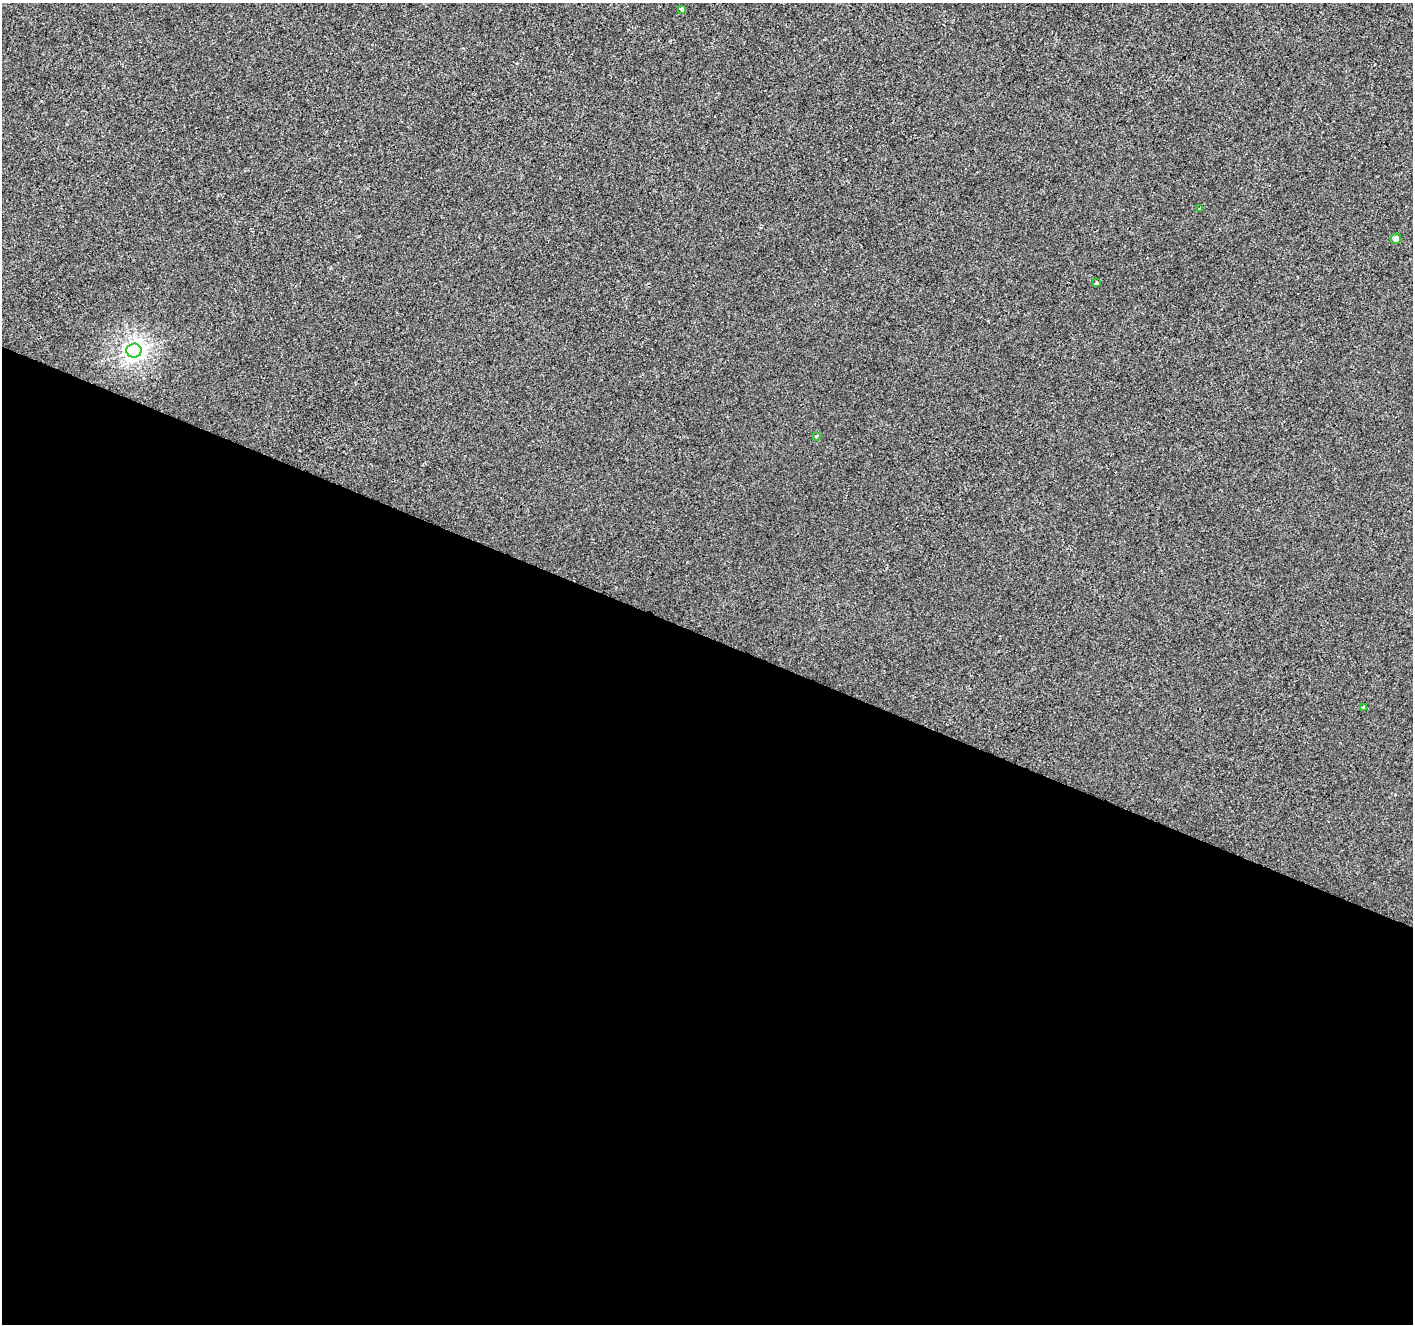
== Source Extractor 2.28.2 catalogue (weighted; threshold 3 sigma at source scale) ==
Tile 14 of 4 x 4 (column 2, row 4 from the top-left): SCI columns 1417-2827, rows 272-1593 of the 5648 x 5767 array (HDU 1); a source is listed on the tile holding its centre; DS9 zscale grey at full resolution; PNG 1415 x 1326 px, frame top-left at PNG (2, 3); each listed source drawn as its Kron ellipse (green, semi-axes under 4 px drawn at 4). Shown black and unused: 52% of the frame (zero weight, under 2 of 3 exposures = <1% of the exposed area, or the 3 px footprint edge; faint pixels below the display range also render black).
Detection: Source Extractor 2.28.2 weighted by HDU 2 'WHT'; one run over the whole footprint, this tile lists its part. Background 6.98e-04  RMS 0.0057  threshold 0.0258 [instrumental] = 3 sigma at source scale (4.5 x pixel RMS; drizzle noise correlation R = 1.50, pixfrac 1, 0.0396/0.0396 arcsec/px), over >= 5 px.
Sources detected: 7; all 7 listed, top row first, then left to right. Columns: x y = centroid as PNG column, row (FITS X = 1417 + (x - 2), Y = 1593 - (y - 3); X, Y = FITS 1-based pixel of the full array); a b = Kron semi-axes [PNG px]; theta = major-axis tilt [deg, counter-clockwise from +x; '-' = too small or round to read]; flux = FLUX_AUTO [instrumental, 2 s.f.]
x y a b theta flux
682 9 4 3 - 3.6
1199 209 3 2 - 1
1396 239 5 5 - 2.9
1097 283 4 3 - 2.5
134 350 7 7 - 280
817 436 4 3 - 0.53
1364 708 4 3 - 5.2